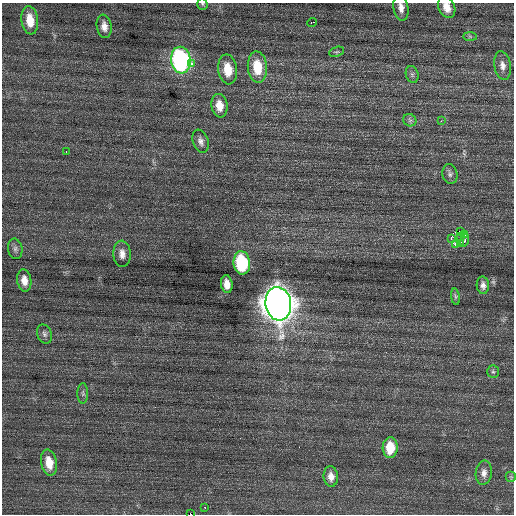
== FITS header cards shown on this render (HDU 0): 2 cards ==
NAXIS1  =                  512 / Axis length
NAXIS2  =                  512 / Axis length

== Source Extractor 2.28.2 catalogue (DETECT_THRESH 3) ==
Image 512 x 512 px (HDU 0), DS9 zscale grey, 1 PNG px = 1 image px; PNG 516 x 516 px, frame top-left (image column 1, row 512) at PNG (2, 3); each listed source drawn as its Kron ellipse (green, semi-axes under 4 px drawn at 4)
Background 0.272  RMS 0.72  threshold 2.16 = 3 sigma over >= 5 px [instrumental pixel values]
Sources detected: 45; all 45 listed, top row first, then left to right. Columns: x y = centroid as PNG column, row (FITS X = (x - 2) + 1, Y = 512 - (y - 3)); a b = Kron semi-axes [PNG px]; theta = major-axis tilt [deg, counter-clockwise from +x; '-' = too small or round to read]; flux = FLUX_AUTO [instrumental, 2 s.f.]
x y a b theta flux
202 4 5 5 - 79
447 7 11 8 -64 490
401 8 13 7 -80 320
30 20 14 8 -83 790
312 22 5 2 - 260
104 26 12 7 -80 350
470 36 7 4 -1 82
337 52 8 4 19 89
181 60 13 10 -83 9800
192 64 4 3 - 170
502 66 14 8 -81 330
257 67 16 9 -85 1400
228 69 15 9 -83 1000
412 74 8 6 -74 130
219 106 12 8 -83 550
410 120 7 6 - 120
441 121 3 2 - 200
201 141 12 7 -69 240
66 152 3 2 - 140
450 174 10 7 -79 150
460 231 3 2 - 800
465 235 3 2 - 160
461 236 2 2 - 45
451 239 3 3 - 1600
465 240 6 4 74 76
455 244 3 3 - 300
461 244 4 3 - 59
15 249 10 7 -81 170
122 254 13 8 -87 320
242 263 12 8 -81 3700
24 280 11 7 -82 390
227 284 9 5 -82 390
483 285 9 6 -85 200
455 297 8 4 -82 80
278 304 17 13 -82 76000
44 334 10 7 -66 160
493 372 6 5 - 95
83 393 10 5 -90 130
390 448 10 7 87 1200
49 463 13 8 -78 750
484 473 12 8 83 290
331 476 10 7 -84 370
511 477 5 5 - 73
205 508 3 2 - 180
191 514 2 2 - 400
At the frame edge (FLAGS 8, measured only in part): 4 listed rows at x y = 202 4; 447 7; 401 8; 191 514